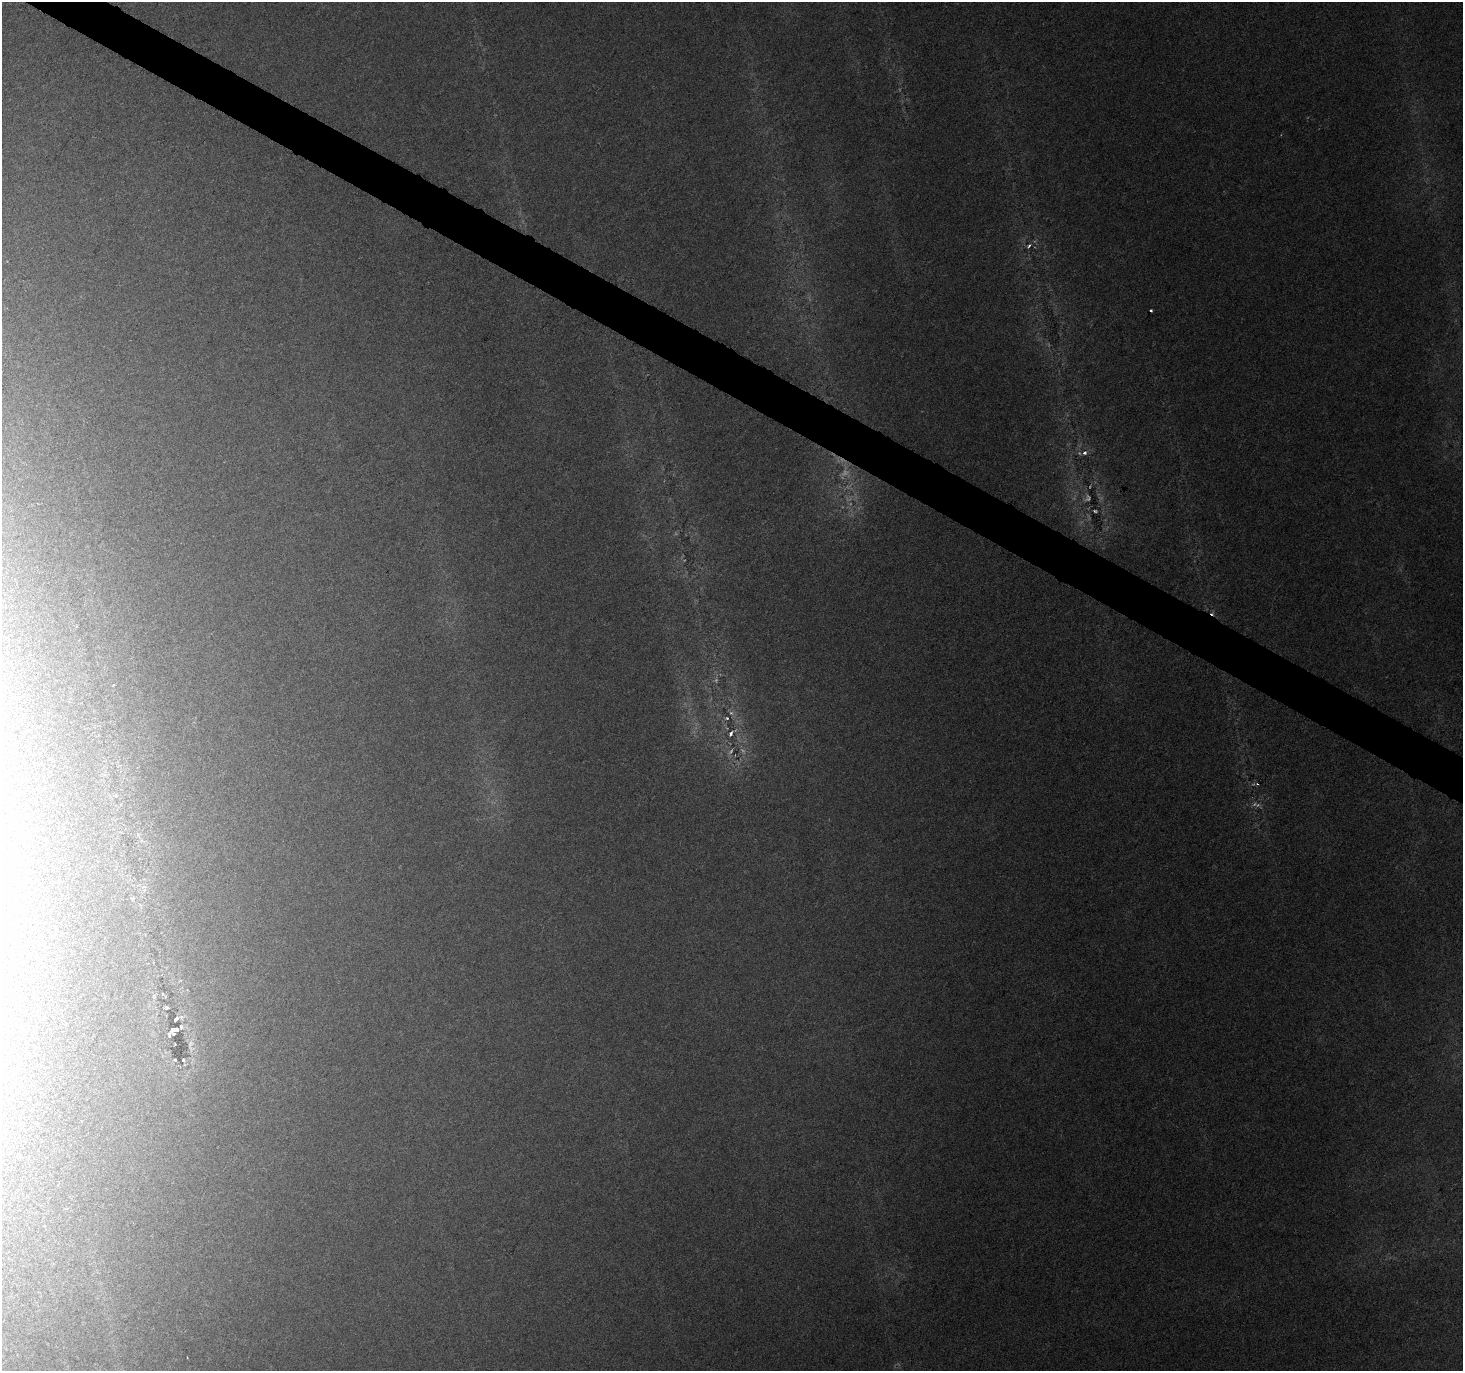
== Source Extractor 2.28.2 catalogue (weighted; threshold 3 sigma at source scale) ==
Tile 11 of 4 x 4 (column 3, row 3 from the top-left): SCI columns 2923-4383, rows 1563-2931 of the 5851 x 5929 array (HDU 1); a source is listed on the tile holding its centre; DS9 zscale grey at full resolution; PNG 1465 x 1373 px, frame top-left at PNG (2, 2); no overlay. Shown black and unused: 3% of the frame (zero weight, under 3 of 6 exposures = <1% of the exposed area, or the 3 px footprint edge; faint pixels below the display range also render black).
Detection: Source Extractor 2.28.2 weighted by HDU 2 'WHT'; one run over the whole footprint, this tile lists its part. Background 0.0249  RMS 0.0023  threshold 0.00936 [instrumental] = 3 sigma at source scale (4.09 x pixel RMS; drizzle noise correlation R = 1.36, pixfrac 0.8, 0.0396/0.0396 arcsec/px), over >= 5 px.
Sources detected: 27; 7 too faint to see at this stretch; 3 cosmic-ray / hot-pixel residue — not listed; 1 inside a brighter listed object's ellipse — not listed separately; the other 16 listed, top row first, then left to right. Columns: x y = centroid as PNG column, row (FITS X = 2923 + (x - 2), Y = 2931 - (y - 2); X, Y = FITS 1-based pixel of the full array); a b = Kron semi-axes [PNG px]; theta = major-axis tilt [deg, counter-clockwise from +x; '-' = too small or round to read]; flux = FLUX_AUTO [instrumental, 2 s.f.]
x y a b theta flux
1029 246 5 3 - 0.46
1151 310 3 3 - 0.43
1085 453 6 5 - 1
1095 511 7 4 -15 0.47
727 718 5 4 - 0.34
731 733 7 4 62 0.76
116 796 3 3 - 0.52
133 898 5 4 - 0.28
154 996 7 6 - 0.51
166 1007 4 3 - 0.37
176 1019 4 3 - 0.69
181 1027 4 3 - 0.3
173 1029 7 4 35 2.7
191 1045 20 7 -87 1.7
175 1060 4 3 - 0.18
183 1060 3 3 - 0.26